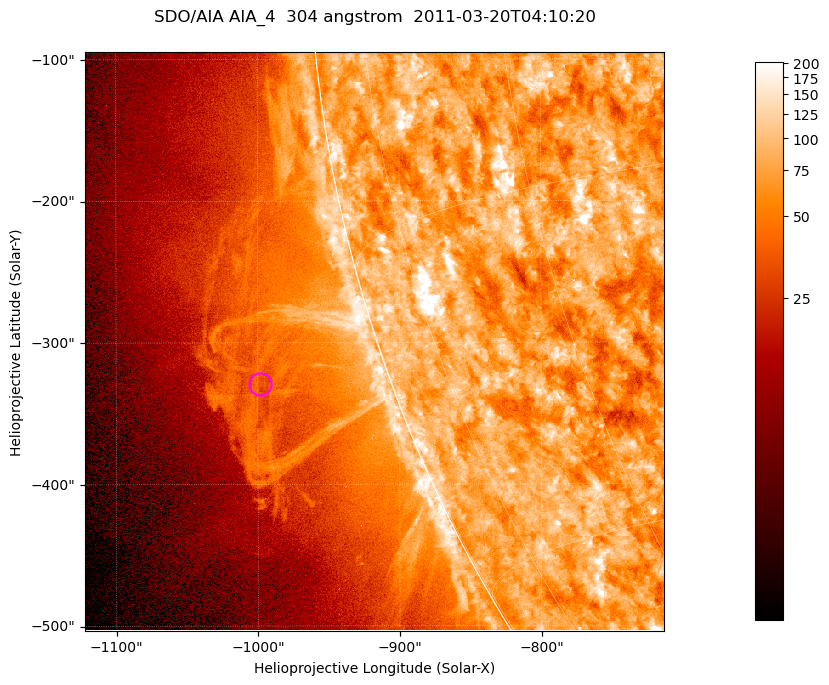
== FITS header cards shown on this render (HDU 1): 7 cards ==
TELESCOP= 'SDO/AIA '           / For AIA: SDO/AIA
INSTRUME= 'AIA_4   '           / For AIA: AIA_ATA1, AIA_ATA2, AIA_ATA3 or AIA_AT
WAVELNTH=                  304 / [angstrom] Wavelength
WAVEUNIT= 'angstrom'           / Wavelength unit: angstrom
DATE-OBS= '2011-03-20T04:10:20.134' / [ISO] Date when observation started; ISO 8
CTYPE1  = 'HPLN-TAN'           / CTYPE1; Typically HPLN
CTYPE2  = 'HPLT-TAN'           / CTYPE2; Typically HPLT

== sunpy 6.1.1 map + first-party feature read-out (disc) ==
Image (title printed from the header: SDO/AIA AIA_4  304 angstrom  2011-03-20T04:10:20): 681 x 681 px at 0.6 arcsec/px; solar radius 964 arcsec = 1606 px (partial field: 2.7% of the solar disc is inside the frame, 48% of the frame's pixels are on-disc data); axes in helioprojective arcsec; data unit not stated in the header (colour bar unlabelled)
Orientation: roll -0.132 deg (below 1 deg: not rotated)
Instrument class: DISC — disc imager (sunpy class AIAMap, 304 A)
Bright regions (active regions / flare kernels): reference = the on-disc median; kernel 5 px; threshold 5 sigma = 119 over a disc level ~76.7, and >= 1.15x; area >= 463 px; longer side >= 8 px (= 4.8 arcsec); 0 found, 0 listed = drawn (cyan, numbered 1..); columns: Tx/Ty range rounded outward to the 2 arcsec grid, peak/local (2 s.f.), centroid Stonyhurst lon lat
Off-limb structures (1.02-1.3 R_sun): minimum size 231 px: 3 found; the strongest spans PA ~105..110 deg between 1.02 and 1.13 R_sun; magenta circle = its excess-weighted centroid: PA ~110 deg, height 1.09 R_sun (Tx ~-998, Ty ~-328 arcsec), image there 1.5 x the reference